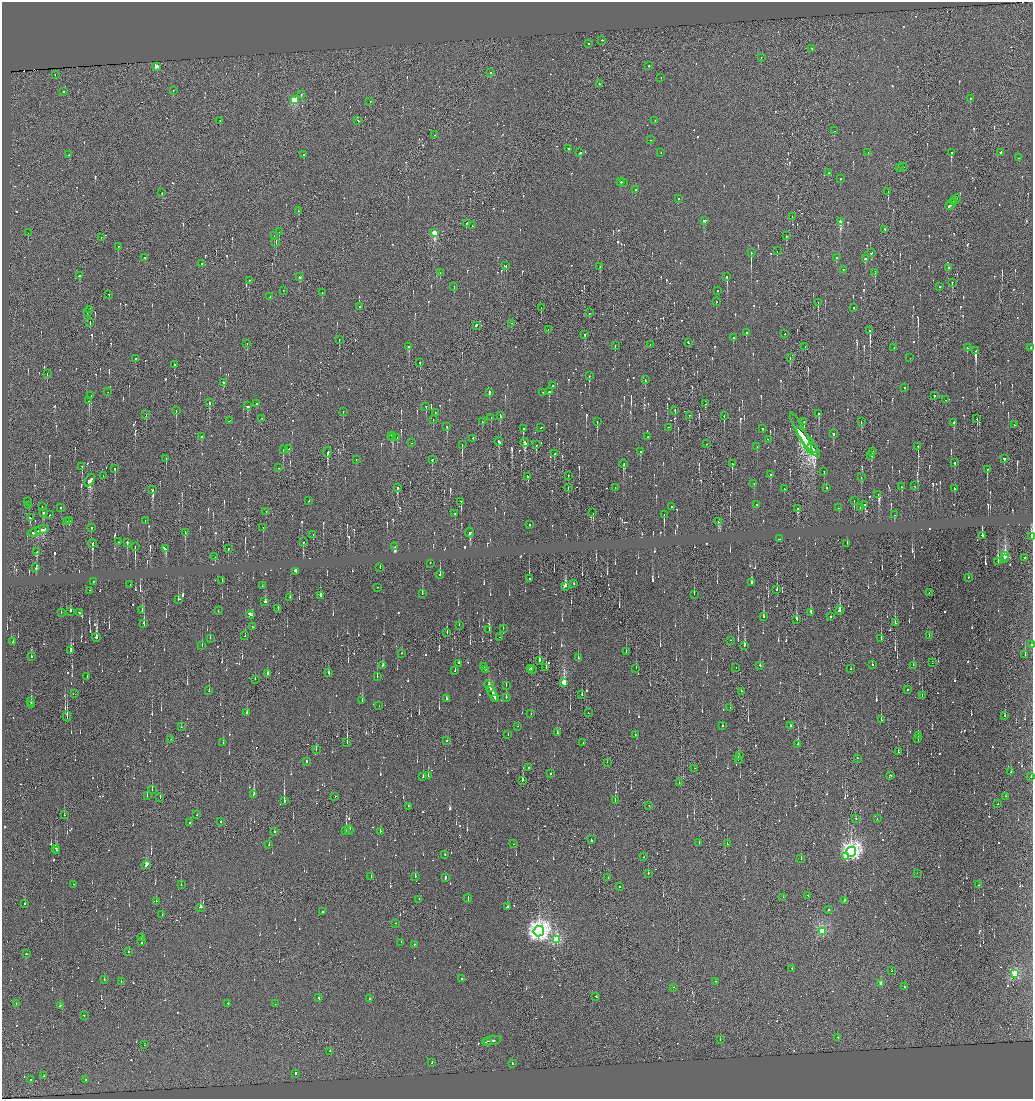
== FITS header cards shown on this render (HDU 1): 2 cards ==
NAXIS1  =                 2062
NAXIS2  =                 2193

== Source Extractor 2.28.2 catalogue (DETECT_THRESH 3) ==
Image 2062 x 2193 px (HDU 1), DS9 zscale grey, zoomed out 1/2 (1 PNG px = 2 x 2 image px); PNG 1035 x 1101 px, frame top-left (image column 2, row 2193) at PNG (2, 2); each listed source drawn as its Kron ellipse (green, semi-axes under 4 px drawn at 4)
Background 0.00368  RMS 0.45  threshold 1.34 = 3 sigma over >= 5 px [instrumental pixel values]
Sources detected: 1801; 257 cannot appear on this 1/2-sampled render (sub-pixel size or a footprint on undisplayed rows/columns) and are neither listed nor drawn; of the other 1544, the 500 brightest by FLUX_AUTO listed and drawn (1044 fainter detections omitted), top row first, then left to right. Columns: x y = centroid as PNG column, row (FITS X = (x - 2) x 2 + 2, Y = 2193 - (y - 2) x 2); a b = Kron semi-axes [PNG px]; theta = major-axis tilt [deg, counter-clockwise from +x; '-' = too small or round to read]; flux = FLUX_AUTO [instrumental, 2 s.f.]
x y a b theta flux
601 40 2 2 - 2300
588 44 2 1 - 3200
811 48 2 1 - 2600
761 57 2 1 - 2300
157 66 2 2 - 2000
649 66 2 2 - 1000
490 72 2 1 - 970
55 75 2 1 - 1000
661 77 2 1 - 1300
599 83 2 2 - 1400
173 90 2 1 - 760
64 91 2 1 - 1400
301 95 2 2 - 2500
970 98 2 1 - 5800
294 100 2 2 - 7100
370 102 2 2 - 990
220 120 2 1 - 870
358 120 3 1 - 1600
655 120 2 2 - 1000
834 131 2 1 - 1200
434 135 2 1 - 1400
650 140 2 2 - 770
568 148 2 2 - 1000
661 152 2 1 - 1300
868 152 2 2 - 960
951 152 2 2 - 11000
1000 152 3 2 - 2800
580 153 3 2 - 3400
69 154 2 2 - 1700
304 155 2 2 - 730
1019 158 2 2 - 930
904 167 2 1 - 840
899 168 2 1 - 1300
829 173 2 1 - 810
840 178 2 2 - 2700
621 181 3 1 - 1700
623 182 2 1 - 2300
636 189 2 2 - 1300
888 191 2 1 - 1500
162 193 2 2 - 1100
678 198 2 2 - 1000
956 199 5 2 - 5100
953 201 3 1 - 2000
950 205 6 2 46 7000
298 211 2 1 - 1900
792 216 2 1 - 860
704 220 3 2 - 1700
840 221 3 2 - 2600
466 223 2 1 - 1200
472 226 2 1 - 950
885 229 2 2 - 4300
279 232 2 1 - 2300
28 233 2 1 - 1100
434 233 3 2 - 6300
274 235 2 2 - 740
786 236 2 2 - 740
101 237 2 1 - 870
276 242 4 1 - 4300
118 246 2 2 - 940
777 251 2 2 - 1900
751 253 3 2 - 23000
871 253 3 1 - 1400
145 257 2 2 - 1200
836 258 2 2 - 1000
865 259 2 2 - 960
202 263 2 1 - 2100
506 265 2 1 - 900
600 266 2 2 - 1200
949 267 2 2 - 910
843 269 2 2 - 1800
440 273 2 2 - 1600
875 273 2 1 - 2600
79 276 2 2 - 1500
300 277 2 2 - 2200
727 277 2 2 - 18000
249 280 2 2 - 1600
952 282 2 2 - 1800
454 286 2 2 - 1800
939 286 2 1 - 1000
284 290 2 1 - 1300
718 291 2 1 - 1300
322 293 2 2 - 1400
109 294 2 1 - 1200
270 296 2 1 - 1300
716 302 2 1 - 980
818 302 2 1 - 810
359 307 2 2 - 1800
541 307 2 1 - 3700
853 307 2 2 - 1500
90 309 3 1 - 4800
87 312 2 1 - 2900
589 313 2 1 - 1000
90 322 3 1 - 2600
512 323 2 1 - 1100
476 325 2 2 - 3200
548 329 2 2 - 960
870 331 2 2 - 12000
747 332 2 2 - 2000
585 334 2 2 - 1800
785 334 2 1 - 4700
733 338 2 2 - 1500
339 340 2 1 - 2500
688 342 3 1 - 870
247 344 2 2 - 780
615 345 2 2 - 1300
650 345 2 1 - 1300
409 346 3 2 - 1400
805 346 2 1 - 2400
1031 347 2 1 - 4100
894 348 2 1 - 780
967 348 2 2 - 970
976 351 4 2 - 20000
135 358 2 2 - 1200
790 358 2 2 - 820
910 358 2 1 - 1000
420 362 3 1 - 2300
174 365 2 1 - 3800
47 374 2 1 - 950
589 376 3 2 - 1100
645 380 3 1 - 2200
223 382 2 2 - 3000
553 386 2 2 - 1500
904 387 2 2 - 13000
108 392 2 2 - 900
489 392 4 2 - 3700
543 392 2 2 - 800
549 392 3 2 - 1500
91 396 3 2 - 4200
934 396 2 2 - 730
946 400 2 1 - 810
89 401 3 2 - 1100
210 402 3 2 - 940
256 404 2 2 - 4400
705 404 2 1 - 3300
248 406 3 2 - 3200
426 406 2 2 - 1100
675 410 2 1 - 900
176 411 2 2 - 1200
343 411 2 2 - 1300
435 412 2 2 - 1200
819 413 3 2 - 2000
146 415 2 1 - 2300
689 415 2 1 - 3800
724 415 3 1 - 1400
500 416 3 2 - 2200
261 418 2 2 - 910
491 418 2 2 - 2100
977 418 2 1 - 1200
433 419 2 2 - 760
229 421 2 1 - 860
482 422 2 2 - 1700
597 422 2 2 - 3000
804 422 3 2 - 1300
861 422 2 1 - 1800
954 422 3 2 - 1600
1014 425 2 2 - 990
447 427 2 2 - 2700
668 427 2 2 - 770
541 428 2 1 - 930
523 429 2 2 - 2300
763 429 2 2 - 1200
833 433 2 2 - 2900
801 434 23 4 -63 27000
392 435 2 2 - 2800
201 436 2 2 - 1600
393 437 2 2 - 1000
397 437 2 2 - 2700
648 437 2 2 - 800
473 438 2 2 - 2700
768 439 2 1 - 1200
499 441 4 2 - 3200
808 442 18 1 -53 30000
411 443 2 2 - 950
525 443 4 2 - 3400
707 444 2 1 - 1600
462 445 3 2 - 4300
536 445 2 2 - 2600
918 446 2 2 - 1400
757 447 2 2 - 1600
812 448 5 2 - 8200
289 449 2 2 - 780
283 450 2 2 - 2000
640 451 2 2 - 1800
872 451 2 2 - 2200
327 452 5 2 - 2500
554 454 3 2 - 2400
871 455 2 1 - 910
1004 458 2 2 - 3300
166 459 2 1 - 1200
356 459 2 1 - 880
432 459 2 2 - 2700
732 463 2 1 - 4200
955 463 2 2 - 800
624 464 4 2 - 1200
82 466 3 2 - 3100
115 468 2 2 - 4700
279 468 2 2 - 1500
987 469 3 2 - 2100
824 472 2 1 - 1000
103 475 2 1 - 1500
569 475 3 1 - 2700
770 475 2 2 - 4300
528 477 3 2 - 2200
861 477 2 2 - 830
90 480 7 4 59 3900
754 483 2 2 - 1700
914 486 2 2 - 930
397 487 3 1 - 1900
827 487 2 2 - 790
901 487 2 2 - 750
568 488 2 1 - 880
615 488 2 1 - 900
954 488 3 1 - 930
784 489 2 1 - 2000
152 490 3 2 - 830
878 495 4 2 - 1100
854 500 2 2 - 7200
309 501 2 2 - 3000
461 501 3 2 - 1900
28 502 2 1 - 1000
865 504 3 2 - 1200
29 505 2 1 - 940
756 505 2 2 - 1300
42 506 2 2 - 900
61 507 2 2 - 2200
672 507 2 2 - 990
860 507 2 1 - 1400
798 508 4 2 - 3400
839 508 2 2 - 2400
266 511 2 1 - 800
44 512 2 2 - 1200
454 513 2 2 - 800
593 513 2 1 - 3100
664 514 4 2 - 2200
49 515 2 2 - 1200
894 515 3 2 - 1800
30 518 2 2 - 1300
145 520 2 2 - 1700
70 521 2 2 - 2700
66 522 2 1 - 3800
718 522 4 2 - 2200
530 524 2 1 - 3400
91 527 2 2 - 1200
263 527 2 1 - 3300
42 529 7 2 19 17000
34 532 7 2 19 15000
185 532 3 1 - 2100
470 533 5 2 - 1200
313 534 2 1 - 970
982 535 2 2 - 37000
1031 536 3 2 - 2000
779 539 3 2 - 2600
118 542 2 2 - 1100
127 542 2 2 - 3700
303 542 2 2 - 830
92 543 4 2 - 1300
847 543 2 2 - 1500
135 546 3 1 - 3200
395 547 3 2 - 3700
165 548 4 2 - 2200
228 549 2 1 - 2000
37 552 3 2 - 1200
1005 556 4 2 - 8100
215 557 2 1 - 950
1025 557 2 1 - 940
1004 559 2 1 - 2400
998 561 2 2 - 2600
430 563 2 1 - 790
36 568 2 2 - 1200
380 568 2 1 - 1300
296 572 4 2 - 11000
440 575 4 2 - 770
968 577 3 1 - 840
530 578 2 2 - 1400
222 581 2 1 - 880
93 582 2 1 - 1400
574 583 2 1 - 2100
751 583 3 2 - 2400
130 585 2 1 - 820
262 586 2 1 - 730
565 586 4 2 - 1900
377 587 2 1 - 750
777 589 2 2 - 1700
89 590 2 1 - 1800
929 592 2 1 - 4100
422 593 2 2 - 1000
694 594 2 2 - 1000
321 595 2 2 - 1900
290 597 3 2 - 740
178 599 3 2 - 1100
265 602 2 2 - 1300
278 608 3 1 - 2200
142 610 2 1 - 1400
218 610 2 2 - 1400
839 610 4 3 - 1400
71 611 3 2 - 25000
61 612 2 1 - 1000
79 612 2 2 - 1300
810 612 2 2 - 2000
250 614 4 2 - 4400
831 616 2 2 - 940
764 617 2 2 - 5400
797 619 3 2 - 1900
144 623 4 2 - 1200
896 623 3 2 - 1800
459 625 2 1 - 770
252 627 2 1 - 2200
503 628 2 1 - 740
489 630 2 2 - 1200
447 633 2 2 - 870
245 636 2 1 - 810
929 636 2 1 - 2600
96 637 4 2 - 2200
500 637 2 1 - 3200
210 638 2 1 - 1500
881 639 3 1 - 1400
731 640 2 1 - 820
13 642 2 2 - 1400
1032 644 2 1 - 1200
202 645 2 2 - 940
744 645 3 2 - 1200
71 650 3 2 - 3700
626 651 2 2 - 1300
402 653 2 2 - 730
1025 655 2 2 - 1400
31 656 2 2 - 1000
578 658 2 2 - 840
539 660 3 2 - 4200
459 663 2 2 - 1200
932 663 2 1 - 760
872 664 2 2 - 940
383 665 3 2 - 2300
913 665 2 2 - 850
484 666 2 1 - 740
760 666 2 2 - 820
546 667 3 2 - 850
736 667 2 1 - 740
531 668 2 2 - 2200
636 668 2 1 - 850
485 669 2 2 - 900
851 669 2 1 - 780
533 670 2 1 - 830
455 671 2 2 - 2700
267 673 3 2 - 3600
328 673 2 2 - 890
87 677 2 1 - 810
377 677 2 2 - 2300
255 679 2 2 - 1100
564 683 3 2 - 5800
506 685 2 2 - 1300
489 686 6 2 -64 6100
908 690 2 2 - 1700
209 691 2 2 - 1100
741 691 2 1 - 900
74 694 3 2 - 1700
493 694 8 2 -63 9700
582 694 2 1 - 23000
922 695 2 2 - 830
506 697 2 2 - 1600
446 698 2 2 - 780
495 699 4 2 - 3900
362 701 2 2 - 4200
31 702 3 2 - 810
31 704 2 2 - 1300
379 706 2 1 - 2000
730 707 2 1 - 760
247 713 2 2 - 1600
531 713 2 2 - 780
588 713 2 1 - 900
1005 715 2 1 - 2100
67 716 5 1 - 3900
881 719 3 2 - 1600
722 725 2 2 - 2500
518 726 2 1 - 1600
790 726 2 1 - 4300
181 727 2 2 - 780
557 733 2 2 - 1900
508 734 3 1 - 1500
635 734 2 2 - 770
918 736 4 1 - 3000
171 739 2 1 - 790
918 739 3 2 - 2800
446 740 2 1 - 1500
347 742 3 1 - 2500
223 743 2 1 - 940
583 743 2 1 - 1700
798 744 2 2 - 1900
316 749 3 2 - 1000
898 752 2 2 - 990
739 755 2 2 - 3400
857 758 2 1 - 800
738 759 2 2 - 2500
306 761 2 2 - 1400
607 762 2 1 - 870
529 768 2 1 - 1100
695 768 2 1 - 1800
1011 771 2 1 - 1200
551 774 2 1 - 860
891 775 2 1 - 1600
428 776 2 2 - 2800
423 777 2 2 - 3200
1031 777 2 1 - 1200
523 780 3 1 - 2200
679 782 2 2 - 890
152 790 2 1 - 1500
254 794 4 2 - 2200
147 795 2 1 - 1500
335 796 2 1 - 960
1006 796 2 1 - 2200
160 798 2 1 - 1000
615 800 3 2 - 3100
284 801 2 2 - 65000
998 804 2 1 - 1400
408 806 2 2 - 870
649 806 2 2 - 730
64 815 2 1 - 880
197 815 2 2 - 1200
856 818 2 1 - 2800
877 819 2 1 - 1400
190 822 2 2 - 1200
220 822 2 2 - 1800
345 830 2 1 - 810
349 830 5 2 - 3700
380 831 2 1 - 3800
274 832 2 2 - 1300
591 840 2 1 - 2200
699 842 2 2 - 1700
514 844 2 1 - 780
727 844 2 1 - 790
269 845 2 2 - 1200
55 848 2 1 - 2400
57 851 3 2 - 4200
851 852 5 4 - 52000
445 854 2 2 - 1100
846 856 3 2 - 730
644 857 2 1 - 1100
801 858 2 1 - 1900
146 865 4 2 - 5400
648 873 2 2 - 1300
917 873 2 2 - 1800
371 876 2 2 - 780
415 877 2 2 - 2400
608 877 2 1 - 1000
445 878 3 2 - 2900
74 884 2 1 - 760
181 885 2 2 - 1200
978 885 2 2 - 1000
619 887 2 1 - 2200
808 895 2 2 - 830
783 897 2 2 - 750
468 898 4 2 - 4300
419 899 2 1 - 1800
156 901 2 2 - 1600
844 901 2 2 - 2900
25 904 2 2 - 2700
201 907 3 2 - 2000
507 907 2 1 - 1400
828 909 2 2 - 800
323 912 2 2 - 1200
162 915 2 1 - 940
396 923 2 2 - 1300
539 931 5 5 - 68000
822 931 3 2 - 13000
142 938 2 2 - 3100
557 940 3 2 - 12000
142 942 2 2 - 2000
401 942 2 1 - 1400
414 944 2 2 - 1100
129 952 2 1 - 960
26 954 2 1 - 5800
792 969 2 2 - 970
892 971 2 1 - 800
1015 974 3 2 - 12000
461 978 2 2 - 1500
104 980 2 2 - 810
715 981 2 1 - 790
121 982 2 1 - 1100
881 983 2 2 - 2600
673 987 2 1 - 2000
904 987 2 1 - 1800
596 996 2 2 - 1300
319 998 2 2 - 2100
369 999 2 2 - 2700
228 1003 2 2 - 2900
16 1004 2 2 - 890
275 1004 2 1 - 870
60 1005 3 2 - 3400
84 1015 2 2 - 790
838 1037 2 1 - 18000
492 1040 9 2 11 5800
720 1040 2 2 - 1500
487 1042 5 1 - 3100
144 1045 2 1 - 3000
330 1051 2 2 - 790
432 1062 3 2 - 1400
512 1063 2 2 - 2000
295 1073 3 2 - 6700
43 1076 2 1 - 1100
86 1079 2 2 - 3600
30 1080 2 2 - 2900
At the frame edge (FLAGS 8, measured only in part): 3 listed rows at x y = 1031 536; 1032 644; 1031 777
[1044 fainter detections neither listed nor drawn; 257 sub-pixel or undisplayed-footprint detections neither listed nor drawn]